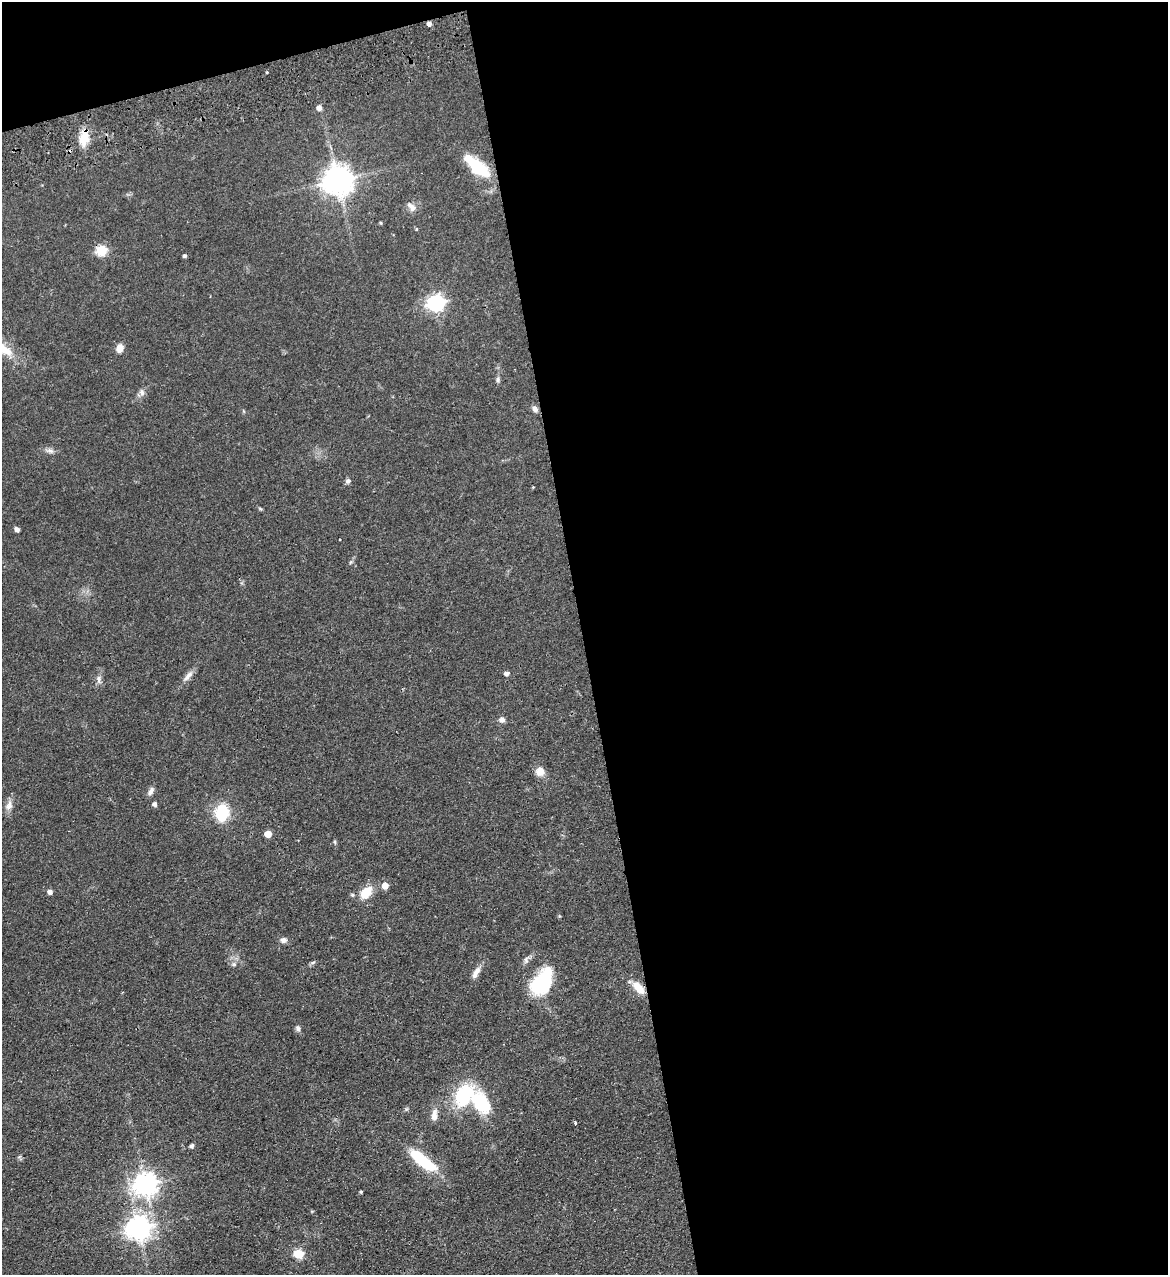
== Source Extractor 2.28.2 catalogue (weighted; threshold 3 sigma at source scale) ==
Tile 4 of 4 x 4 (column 4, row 1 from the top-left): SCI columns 3661-4826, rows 3875-5147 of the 5107 x 5203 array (HDU 1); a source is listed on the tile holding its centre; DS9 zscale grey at full resolution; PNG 1170 x 1277 px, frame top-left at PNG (2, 2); no overlay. Shown black and unused: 52% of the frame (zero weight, under 2 of 3 exposures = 3% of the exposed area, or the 3 px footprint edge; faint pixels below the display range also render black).
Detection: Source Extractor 2.28.2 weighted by HDU 2 'WHT'; one run over the whole footprint, this tile lists its part. Background 0.0555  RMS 0.005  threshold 0.0226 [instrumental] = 3 sigma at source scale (4.5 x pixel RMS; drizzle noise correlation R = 1.50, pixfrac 1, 0.05/0.05 arcsec/px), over >= 5 px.
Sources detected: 59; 3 inside a brighter object's white glare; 2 cosmic-ray / hot-pixel residue — not listed; the other 54 listed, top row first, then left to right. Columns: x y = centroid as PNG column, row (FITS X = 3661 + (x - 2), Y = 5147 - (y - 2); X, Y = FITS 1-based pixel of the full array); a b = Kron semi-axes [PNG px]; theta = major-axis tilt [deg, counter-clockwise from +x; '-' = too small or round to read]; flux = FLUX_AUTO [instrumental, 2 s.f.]
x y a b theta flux
267 72 3 3 - 0.71
319 108 5 5 - 2.4
84 138 20 11 81 8.4
477 167 28 15 -37 19
338 180 9 9 - 760
411 207 16 8 -49 2.7
381 223 4 3 - 0.56
416 229 5 3 - 0.44
101 250 6 5 - 27
185 256 4 4 - 0.9
436 303 7 7 - 160
120 348 9 7 68 4.1
498 380 7 6 - 1.1
142 392 10 7 -80 1.8
535 409 9 7 -58 1.6
50 451 11 6 -18 1.9
348 481 7 6 - 1.2
533 487 4 3 - 0.38
260 508 6 4 -21 0.59
17 529 5 4 - 1.6
340 539 2 2 - 0.36
506 673 5 4 - 1.8
188 676 18 7 48 3.1
99 679 13 6 85 2.1
502 720 7 6 - 2.1
540 771 11 11 - 4.2
151 791 12 6 64 1.9
154 804 4 4 - 1.9
9 805 15 9 71 3.2
222 813 12 9 87 28
268 834 5 5 - 8.3
335 842 6 4 -88 0.62
385 885 5 5 - 5.5
50 892 4 4 - 2.4
366 892 15 10 48 9.2
352 895 5 4 - 0.76
283 940 8 7 - 1.9
526 960 13 6 72 1.8
313 962 7 5 29 0.86
234 964 7 5 -43 1.2
476 972 16 7 60 3.4
542 984 25 19 52 31
638 987 18 9 -48 6.7
298 1029 8 6 -53 1.4
464 1095 25 17 60 30
481 1103 31 19 -57 25
434 1115 16 7 84 3.6
575 1123 3 3 - 1
192 1146 4 4 - 1.4
423 1161 29 10 -37 27
146 1184 8 8 - 390
361 1192 3 3 - 0.63
138 1228 8 8 - 420
299 1254 6 5 - 25
Overlapping masked pixels (flux is a lower limit): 2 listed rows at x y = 84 138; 101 250